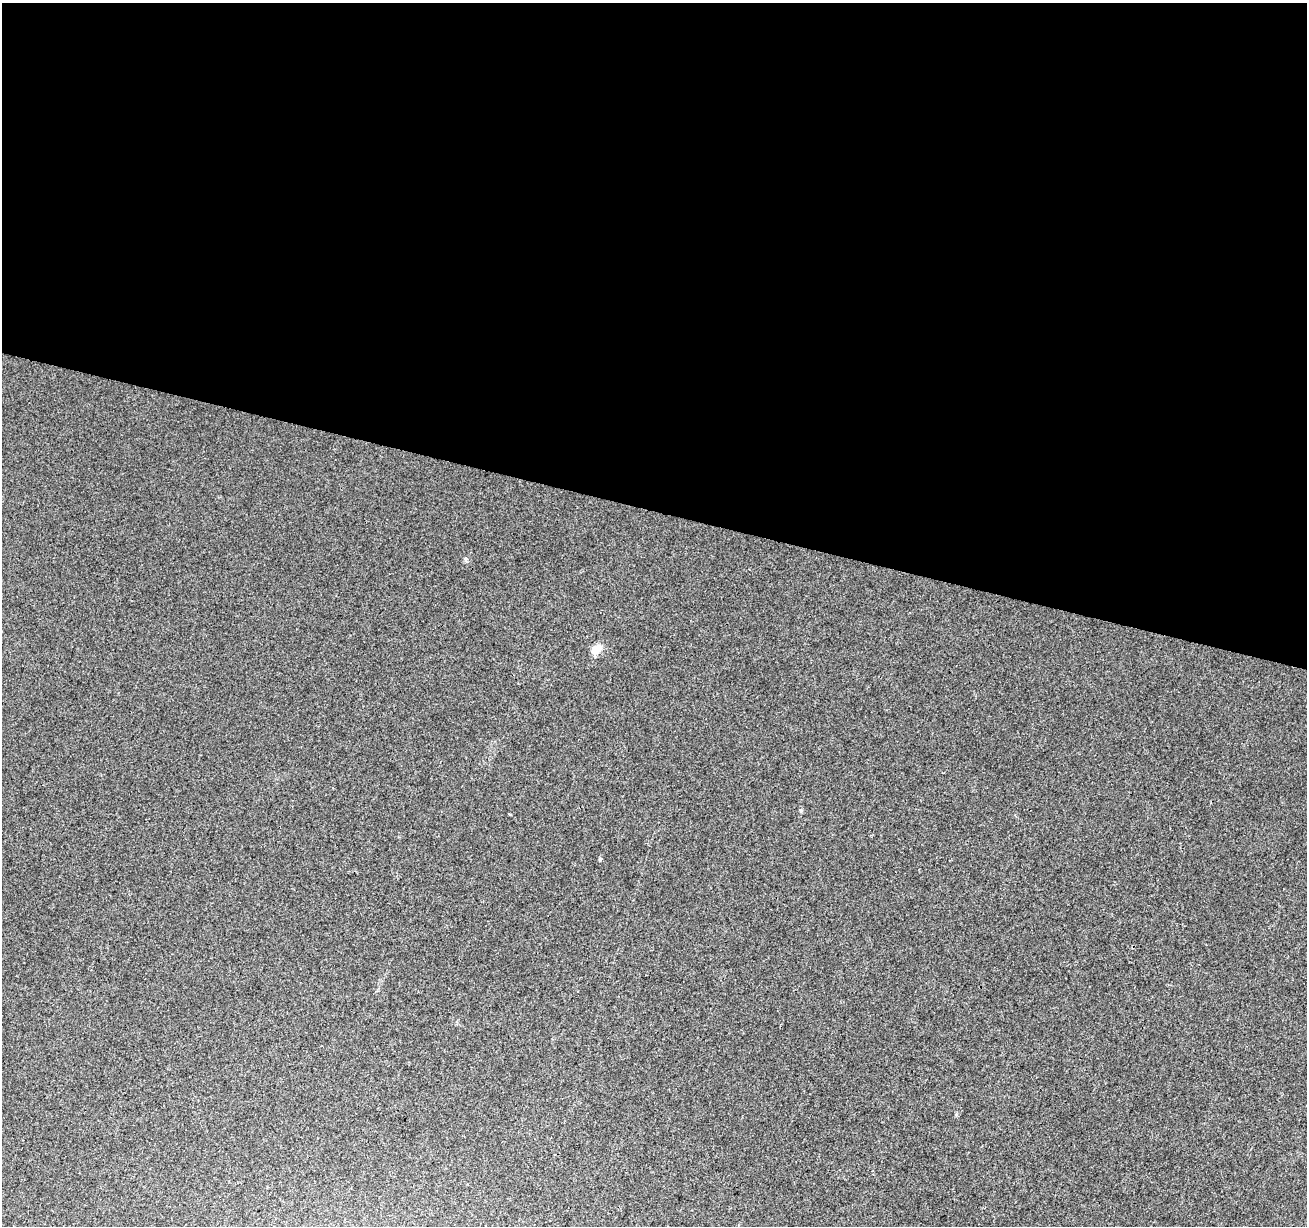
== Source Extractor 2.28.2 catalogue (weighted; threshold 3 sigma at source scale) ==
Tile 3 of 4 x 4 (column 3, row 1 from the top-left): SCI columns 2618-3922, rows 3957-5180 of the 5226 x 5399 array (HDU 1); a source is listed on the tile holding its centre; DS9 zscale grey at full resolution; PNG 1309 x 1228 px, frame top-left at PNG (2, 3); no overlay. Shown black and unused: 42% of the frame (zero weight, under 3 of 4 exposures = <1% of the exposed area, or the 3 px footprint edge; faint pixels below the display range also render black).
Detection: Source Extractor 2.28.2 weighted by HDU 2 'WHT'; one run over the whole footprint, this tile lists its part. Background 0.00786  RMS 0.0036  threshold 0.0164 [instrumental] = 3 sigma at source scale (4.5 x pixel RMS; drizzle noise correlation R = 1.50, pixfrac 1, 0.0396/0.0396 arcsec/px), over >= 5 px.
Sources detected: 3; all 3 listed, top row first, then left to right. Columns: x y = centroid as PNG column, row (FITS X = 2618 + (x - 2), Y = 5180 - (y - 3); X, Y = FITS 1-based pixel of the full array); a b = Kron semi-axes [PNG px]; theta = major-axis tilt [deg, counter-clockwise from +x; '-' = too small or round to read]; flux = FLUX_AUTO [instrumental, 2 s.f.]
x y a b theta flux
466 559 5 5 - 0.6
597 649 13 9 29 3.8
600 859 4 4 - 0.54